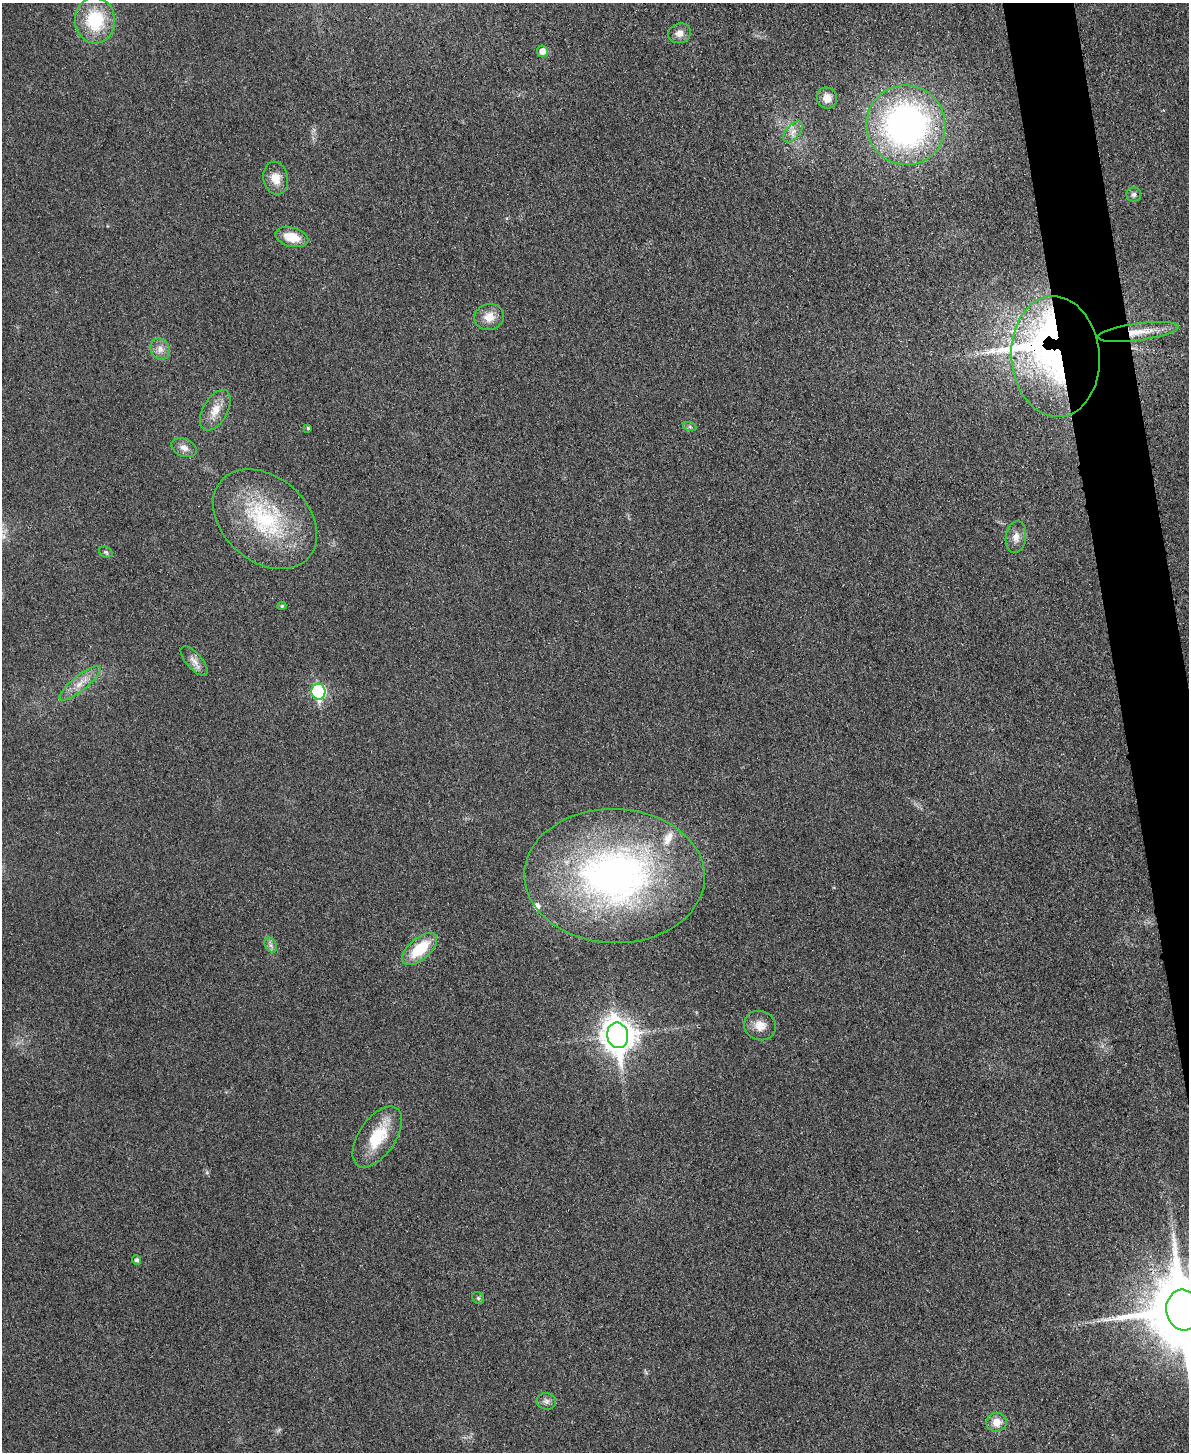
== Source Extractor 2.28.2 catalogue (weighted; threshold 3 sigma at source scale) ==
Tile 6 of 4 x 3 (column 2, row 2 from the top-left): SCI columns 1203-2389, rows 1716-3165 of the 4778 x 4763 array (HDU 1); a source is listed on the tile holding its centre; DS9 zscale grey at full resolution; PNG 1191 x 1454 px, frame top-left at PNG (2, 3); each listed source drawn as its Kron ellipse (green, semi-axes under 4 px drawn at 4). Shown black and unused: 4% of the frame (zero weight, under 3 of 4 exposures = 2% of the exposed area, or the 3 px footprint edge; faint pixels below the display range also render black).
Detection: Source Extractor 2.28.2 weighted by HDU 2 'WHT'; one run over the whole footprint, this tile lists its part. Background 0.0706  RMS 0.007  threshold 0.0317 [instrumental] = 3 sigma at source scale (4.5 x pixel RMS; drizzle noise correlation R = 1.50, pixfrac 1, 0.05/0.05 arcsec/px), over >= 5 px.
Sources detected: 39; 1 inside a brighter object's white glare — neither listed nor drawn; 3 inside a brighter listed object's ellipse — not listed separately; the other 35 listed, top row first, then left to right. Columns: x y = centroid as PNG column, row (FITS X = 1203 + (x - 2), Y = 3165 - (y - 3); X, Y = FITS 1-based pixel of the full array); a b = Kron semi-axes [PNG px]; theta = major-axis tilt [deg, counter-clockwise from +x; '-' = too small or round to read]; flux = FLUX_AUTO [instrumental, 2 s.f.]
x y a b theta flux
95 20 23 20 -87 38
679 33 11 9 20 4.7
542 51 6 5 - 6.2
827 98 10 10 - 7
906 125 40 39 - 240
793 132 12 7 51 4.4
276 178 16 12 -79 9.1
1134 194 7 7 - 2.2
292 237 17 9 -14 14
489 317 15 13 13 8.9
1138 332 41 8 8 16
160 349 11 9 -64 4.6
1055 357 60 44 -85 200
215 410 22 12 60 11
690 427 7 4 -19 1.3
308 428 3 3 - 0.98
184 448 13 8 -22 5.1
265 519 58 42 -41 81
1016 537 16 10 82 6.3
106 552 7 5 -21 1.2
282 606 4 4 - 0.99
194 661 18 8 -49 5.3
80 683 25 7 39 8.9
318 692 8 7 - 100
615 876 90 67 -1 310
271 945 8 5 -59 2.2
420 949 21 10 41 25
760 1026 16 14 -21 8.5
618 1035 13 10 -79 1100
377 1137 35 18 56 29
137 1260 5 4 - 1.7
478 1298 6 5 - 1.3
1183 1310 20 17 -83 7600
546 1401 10 8 -5 3
997 1422 10 9 - 8.1
Overlapping masked pixels (flux is a lower limit): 3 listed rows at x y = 1138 332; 1055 357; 1183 1310
Isophote crosses this tile's border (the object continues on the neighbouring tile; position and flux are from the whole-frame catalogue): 1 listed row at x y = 1183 1310